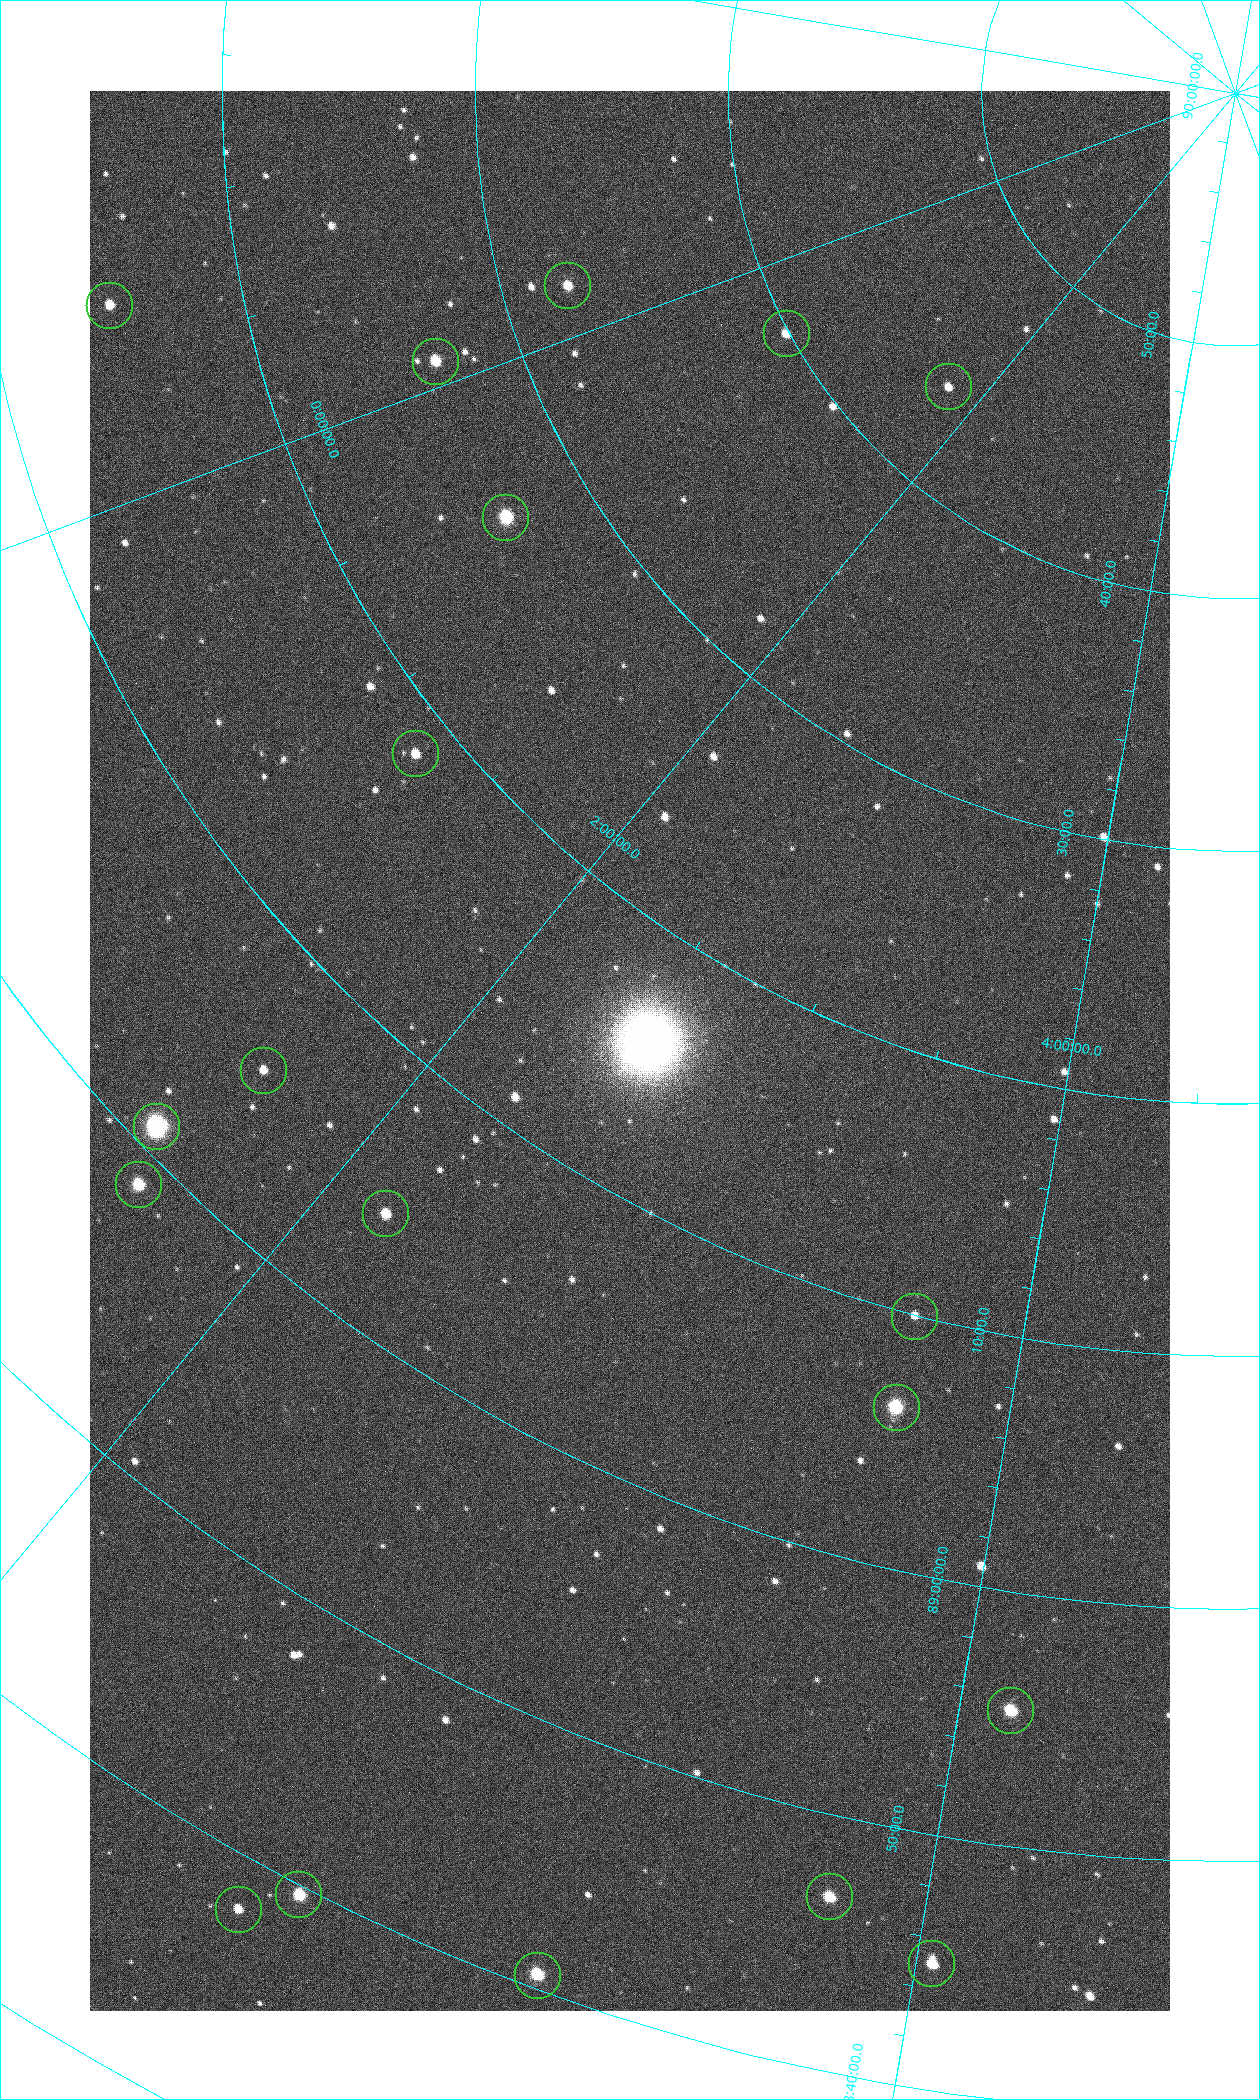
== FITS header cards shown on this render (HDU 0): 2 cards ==
NAXIS1  =                 1080 / length of data axis 1
NAXIS2  =                 1920 / length of data axis 2

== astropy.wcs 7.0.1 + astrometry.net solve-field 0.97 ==
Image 1080 x 1920 px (HDU 0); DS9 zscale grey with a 90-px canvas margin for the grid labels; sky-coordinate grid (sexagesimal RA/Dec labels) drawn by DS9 from the SOLVED WCS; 19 Tycho-2 reference stars matched to detected sources circled (green)
Header WCS: none
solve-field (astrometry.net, Tycho-2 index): SOLVED blind (the file carries no WCS)
Solved WCS: RA---TAN-SIP/DEC--TAN-SIP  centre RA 02:29:45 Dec +89:15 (37.44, +89.25 deg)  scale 2.37 arcsec/px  FOV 42.7' x 76.0'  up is -32 deg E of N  parity flipped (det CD > 0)
(file carries no celestial WCS; the grid is the blind solution)
Tycho-2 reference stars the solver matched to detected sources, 19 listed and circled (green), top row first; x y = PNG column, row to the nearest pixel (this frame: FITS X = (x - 90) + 1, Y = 1920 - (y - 91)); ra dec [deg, ICRS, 3 dp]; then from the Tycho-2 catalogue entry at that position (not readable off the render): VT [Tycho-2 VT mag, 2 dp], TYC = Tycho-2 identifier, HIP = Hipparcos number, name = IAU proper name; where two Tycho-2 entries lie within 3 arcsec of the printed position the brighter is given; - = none
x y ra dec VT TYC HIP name
567 285 355.808 +89.543 10.14 4662-135-1 - -
109 305 350.364 +89.246 10.36 4662-120-1 - -
786 333 7.906 +89.665 10.51 4627-6-1 - -
435 361 358.236 +89.445 9.52 4662-45-1 - -
948 386 25.399 +89.729 11.04 4627-64-1 - -
505 517 9.931 +89.444 8.22 4627-49-1 3128 -
415 753 18.559 +89.307 10.52 4627-75-1 - -
263 1070 24.867 +89.092 10.76 4627-125-1 - -
156 1126 23.461 +89.016 6.47 4627-259-1 7283 -
138 1184 24.587 +88.980 9.00 4627-86-1 - -
385 1213 32.549 +89.073 9.84 4628-149-1 - -
914 1316 55.017 +89.166 11.19 4628-70-1 - -
896 1407 55.225 +89.105 8.15 4628-68-1 17195 -
1010 1710 61.773 +88.923 8.88 4629-92-1 - -
298 1894 42.246 +88.661 8.90 4628-20-1 - -
829 1896 57.015 +88.780 9.32 4628-84-1 - -
238 1909 40.943 +88.634 10.89 4628-71-1 - -
931 1963 60.479 +88.750 9.70 4629-3-1 - -
537 1975 49.382 +88.676 8.64 4628-25-1 - -